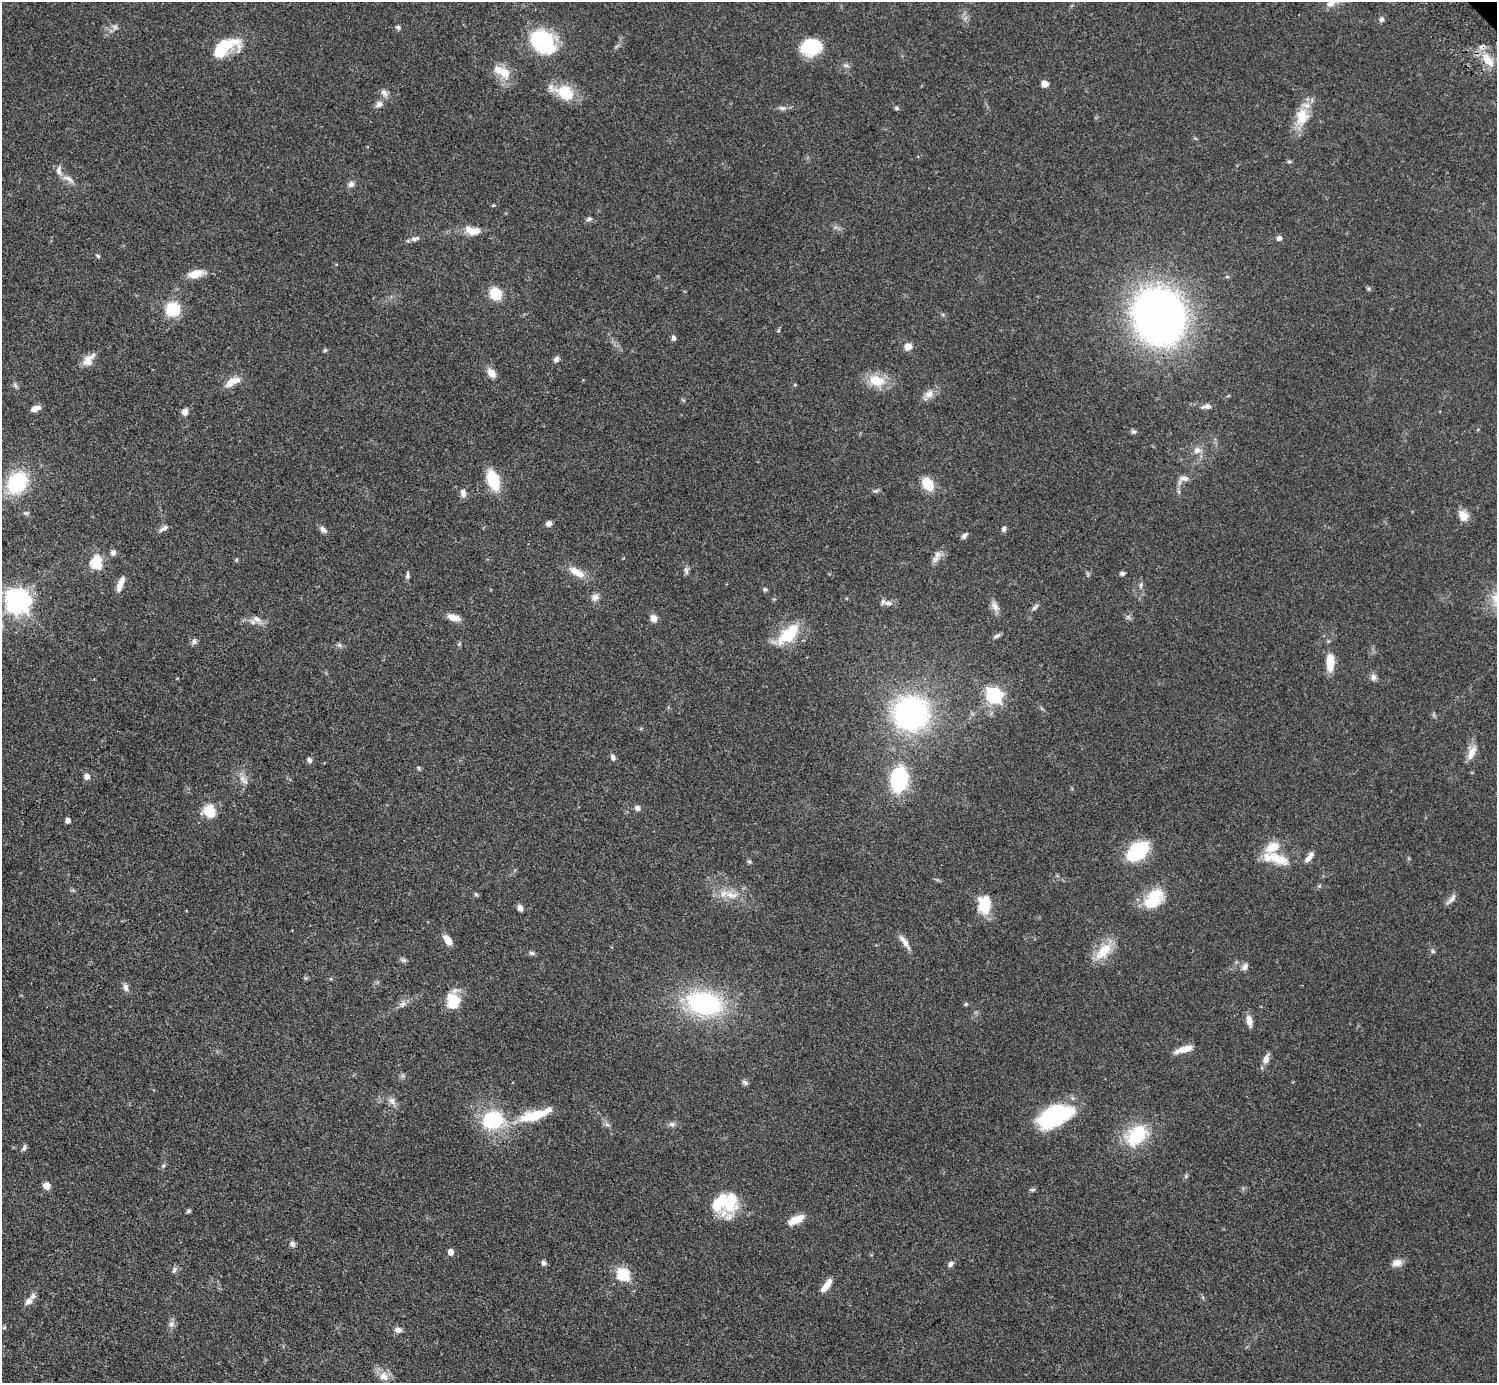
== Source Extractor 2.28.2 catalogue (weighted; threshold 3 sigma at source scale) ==
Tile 7 of 4 x 4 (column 3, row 2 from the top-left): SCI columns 3037-4531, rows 3103-4483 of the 6034 x 6030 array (HDU 1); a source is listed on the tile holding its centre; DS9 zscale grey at full resolution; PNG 1499 x 1385 px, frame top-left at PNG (2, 2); no overlay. Shown black and unused: <1% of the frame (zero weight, under 3 of 5 exposures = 3% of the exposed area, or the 3 px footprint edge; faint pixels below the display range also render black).
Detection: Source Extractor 2.28.2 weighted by HDU 2 'WHT'; one run over the whole footprint, this tile lists its part. Background 0.0615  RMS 0.0038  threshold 0.017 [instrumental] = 3 sigma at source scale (4.5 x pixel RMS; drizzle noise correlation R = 1.50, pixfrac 1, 0.05/0.05 arcsec/px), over >= 5 px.
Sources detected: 155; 1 inside a brighter object's white glare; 1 cosmic-ray / hot-pixel residue — not listed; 9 inside a brighter listed object's ellipse — not listed separately; the other 144 listed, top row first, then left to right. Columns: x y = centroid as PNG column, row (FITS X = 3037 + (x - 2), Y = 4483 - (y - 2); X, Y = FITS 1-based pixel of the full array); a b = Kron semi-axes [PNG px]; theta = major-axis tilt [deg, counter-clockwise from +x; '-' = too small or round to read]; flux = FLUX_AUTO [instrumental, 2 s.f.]
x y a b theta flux
1330 4 12 8 23 2.4
1382 19 7 6 - 0.92
398 27 6 5 - 0.74
235 41 25 16 -23 6.1
543 41 30 25 -19 22
811 47 19 16 11 16
219 51 18 17 - 7.4
1488 60 18 11 -49 5.8
846 65 8 4 -8 0.79
504 73 20 15 -22 5.9
1045 84 5 5 - 4.4
565 92 26 19 -27 9.5
384 93 12 7 -43 1.6
379 104 10 8 38 1.6
782 108 8 6 -1 1.1
896 108 6 4 20 0.56
1302 116 24 18 83 8.6
1289 162 6 4 -1 0.53
68 179 16 7 -32 2.4
351 184 9 7 38 1.3
589 219 7 5 11 0.84
473 231 19 10 -5 4.7
1279 238 5 5 - 1.5
414 239 8 6 -14 1.2
98 256 6 4 -71 0.46
195 274 20 9 18 4.6
1369 289 6 4 -18 0.53
495 293 11 10 - 8.6
173 309 15 14 - 11
1159 316 33 29 -69 330
778 331 5 4 - 0.45
673 338 6 5 - 0.99
908 347 8 8 - 2.5
556 359 8 6 50 1.1
88 360 19 10 49 3.6
491 373 11 8 -51 3
877 381 19 12 -12 8.7
230 383 23 9 41 3.6
15 385 7 5 -48 0.74
795 385 5 3 - 0.32
929 394 12 10 28 2.7
1207 406 13 5 2 1.5
35 408 10 6 23 2.5
185 412 7 6 - 1.8
1134 432 6 6 - 0.76
1197 450 9 8 - 2
1184 478 13 7 -5 1.8
493 480 19 10 -73 13
17 483 21 16 55 26
928 484 9 7 -55 14
876 491 7 5 7 0.73
463 493 11 7 -72 1.6
1463 516 13 11 -55 3.2
549 523 7 6 - 1.4
163 528 14 5 32 1.3
323 529 10 6 -46 1.4
1004 529 7 5 74 0.96
964 536 9 5 46 1.1
113 553 7 7 - 1.2
935 559 11 7 53 2
97 562 16 12 89 8
686 571 11 5 -80 1.2
576 572 22 9 -32 5
1122 573 5 4 - 0.84
407 576 10 4 81 0.87
121 582 16 6 68 3.2
765 589 6 4 12 0.59
595 597 10 8 49 1.8
18 601 8 8 - 350
888 603 10 6 -1 1.7
995 607 15 8 -60 2.2
1035 607 11 5 48 1
454 617 16 7 -16 3.5
653 618 8 7 - 2.2
257 619 13 7 -35 2.3
788 634 32 14 43 13
996 636 11 4 24 0.88
194 641 8 7 - 1.1
1330 662 19 8 90 6.8
1373 677 9 7 -89 1.4
994 696 7 7 - 90
911 713 28 26 20 82
1472 751 18 9 59 3.5
613 757 7 5 -70 1.2
310 760 7 5 -64 1
419 768 7 3 -54 0.47
87 776 8 7 - 1.4
899 779 16 11 88 40
243 780 16 6 -52 2
637 808 6 6 - 1.4
209 811 15 13 -37 7.6
68 820 5 4 - 1.8
1137 851 16 10 40 36
1278 859 35 13 -21 9.1
1308 859 11 6 40 1.6
749 861 6 4 -2 0.5
476 894 6 5 - 0.55
731 895 19 8 -13 4.2
1154 899 29 17 49 13
1451 899 18 5 50 1.6
985 904 19 13 82 11
520 908 7 6 - 1.4
448 940 10 6 -55 4
905 943 17 7 -64 2.6
1103 951 29 14 46 8.4
1433 951 6 5 - 0.61
532 953 8 5 -10 0.81
404 960 9 4 -20 0.8
1245 967 10 7 48 1.4
126 987 11 6 -68 1.5
453 1001 19 15 -83 8.5
704 1003 34 22 -12 47
403 1004 8 6 22 1.3
966 1004 5 4 - 0.45
1249 1021 14 7 -78 2.6
1184 1049 21 7 16 4
1266 1059 13 8 76 2.2
745 1082 8 6 -45 0.92
392 1101 11 7 -38 1.8
536 1115 33 10 16 13
1054 1115 37 19 24 33
492 1120 22 18 19 23
672 1124 8 6 -21 1
1136 1135 28 19 49 19
24 1148 8 5 67 0.88
1186 1176 6 4 73 0.58
46 1186 9 7 -21 2
1032 1190 8 3 19 0.57
720 1203 28 16 46 11
189 1211 6 5 - 0.57
797 1219 20 9 28 4.5
292 1244 8 6 -61 1.3
451 1252 5 5 - 2.6
544 1263 5 5 - 1.3
1397 1263 12 9 17 2.6
951 1264 7 6 - 1.2
174 1270 9 5 69 0.88
623 1275 6 6 - 39
826 1285 17 6 53 3.7
29 1301 12 8 39 2
171 1324 7 7 - 1.2
4 1328 5 4 - 0.48
398 1330 9 6 -17 1.5
384 1376 12 12 - 3.5
Isophote crosses this tile's border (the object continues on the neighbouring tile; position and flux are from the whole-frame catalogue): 1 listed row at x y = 1330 4